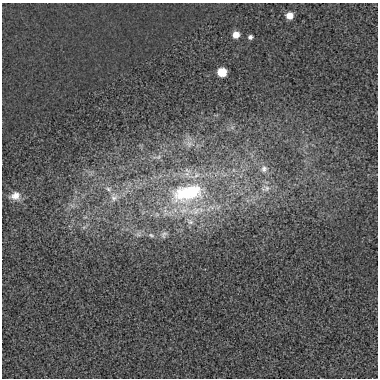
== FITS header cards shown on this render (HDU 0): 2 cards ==
NAXIS1  =                  376
NAXIS2  =                  376

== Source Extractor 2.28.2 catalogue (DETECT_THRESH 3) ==
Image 376 x 376 px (HDU 0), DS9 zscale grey, 1 PNG px = 1 image px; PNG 380 x 380 px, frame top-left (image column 1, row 376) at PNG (2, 3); no overlay
Background 0.00254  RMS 0.036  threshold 0.108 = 3 sigma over >= 5 px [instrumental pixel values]
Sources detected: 17; all 17 listed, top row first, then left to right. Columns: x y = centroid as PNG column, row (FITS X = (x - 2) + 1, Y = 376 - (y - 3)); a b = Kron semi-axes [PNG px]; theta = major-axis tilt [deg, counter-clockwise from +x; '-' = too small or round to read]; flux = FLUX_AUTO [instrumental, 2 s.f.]
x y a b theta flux
289 15 6 6 - 25
236 35 6 6 - 25
250 37 6 5 - 6.2
222 72 7 6 - 67
189 144 7 6 - 8.7
264 169 11 11 - 17
265 188 15 10 8 22
108 189 11 7 -33 13
187 193 50 25 13 230
15 196 14 11 6 24
114 197 13 11 85 23
72 206 8 5 -2 7.9
196 211 13 9 61 24
190 222 8 6 -1 7.7
84 227 8 5 44 6.4
151 235 8 5 -16 4.9
164 235 10 7 52 6.7